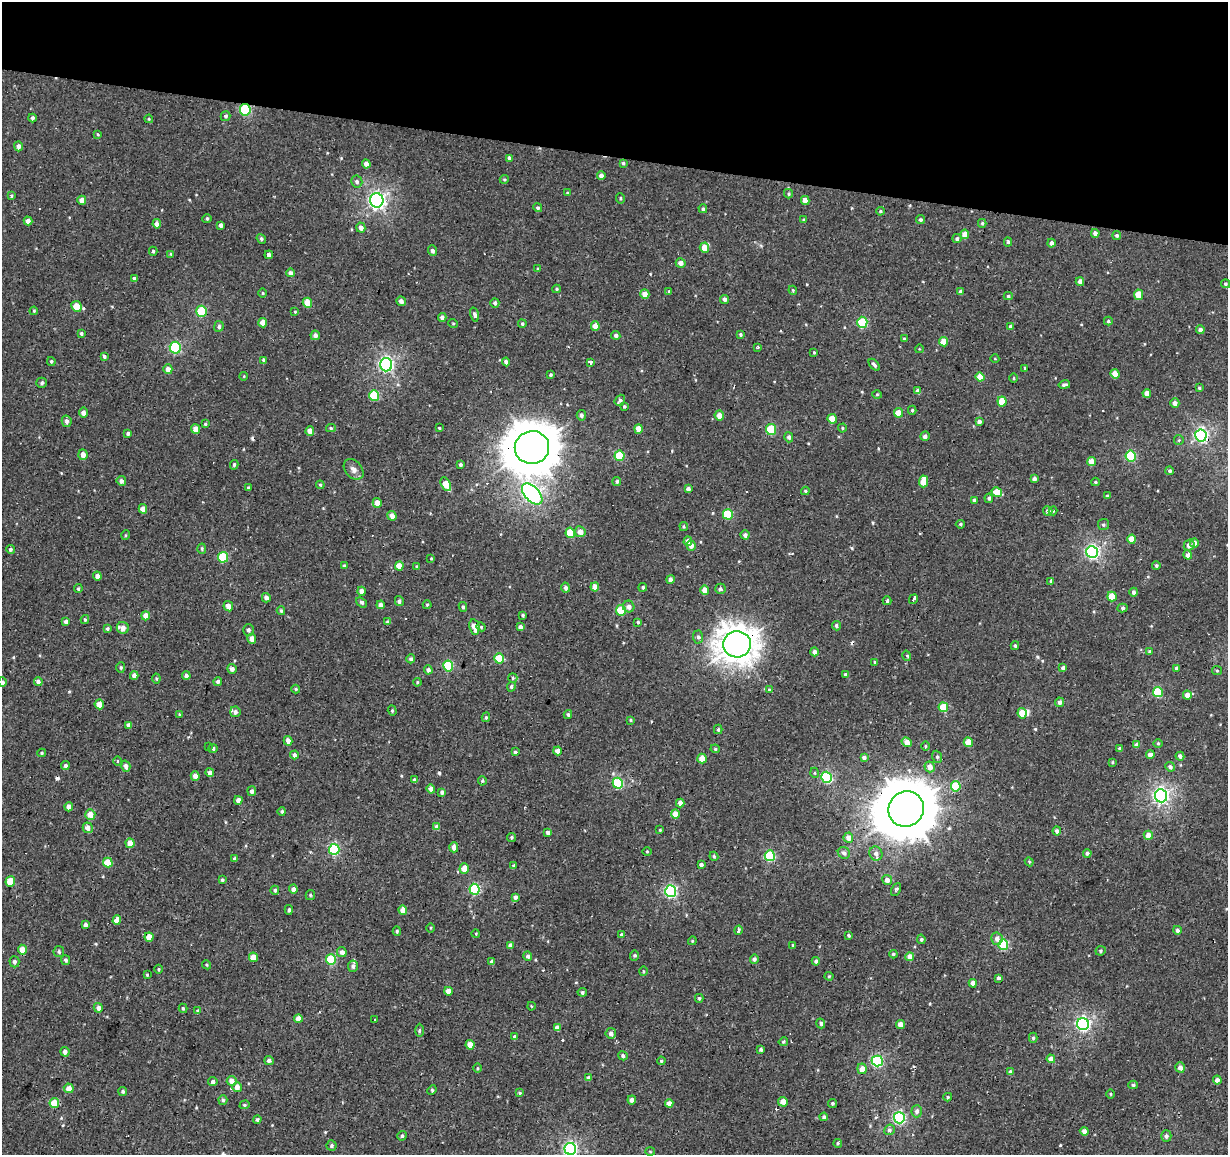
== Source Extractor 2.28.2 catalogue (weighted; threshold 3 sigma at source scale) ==
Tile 2 of 4 x 4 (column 2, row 1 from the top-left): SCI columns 1230-2455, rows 3740-4892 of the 4908 x 5112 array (HDU 1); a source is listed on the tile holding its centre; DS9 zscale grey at full resolution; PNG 1230 x 1157 px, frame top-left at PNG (2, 2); each listed source drawn as its Kron ellipse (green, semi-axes under 4 px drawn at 4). Shown black and unused: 14% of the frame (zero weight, under 2 of 3 exposures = <1% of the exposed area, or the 3 px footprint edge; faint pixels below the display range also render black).
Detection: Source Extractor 2.28.2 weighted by HDU 2 'WHT'; one run over the whole footprint, this tile lists its part. Background 0.00309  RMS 0.0034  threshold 0.0154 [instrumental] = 3 sigma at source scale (4.5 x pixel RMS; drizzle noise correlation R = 1.50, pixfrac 1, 0.0396/0.0396 arcsec/px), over >= 5 px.
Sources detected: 456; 1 inside a brighter object's white glare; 9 cosmic-ray / hot-pixel residue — neither listed nor drawn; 2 inside a brighter listed object's ellipse — not listed separately; the other 444 listed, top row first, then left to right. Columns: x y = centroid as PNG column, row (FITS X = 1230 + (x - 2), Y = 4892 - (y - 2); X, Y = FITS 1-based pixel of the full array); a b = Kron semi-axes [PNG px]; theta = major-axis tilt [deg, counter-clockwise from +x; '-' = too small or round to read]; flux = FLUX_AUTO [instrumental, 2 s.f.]
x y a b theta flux
245 110 6 5 - 24
226 116 5 5 - 0.71
32 118 4 3 - 0.67
149 119 4 4 - 0.31
98 134 4 3 - 0.35
18 146 5 4 - 1
509 158 4 3 - 0.74
623 163 3 3 - 0.52
366 164 4 4 - 1.8
601 176 4 4 - 1.4
504 179 4 4 - 0.42
357 181 6 5 - 0.87
567 193 4 3 - 0.35
788 194 5 4 - 0.47
12 196 4 3 - 0.41
620 198 5 3 - 0.42
82 200 4 4 - 2.2
377 200 7 6 - 91
805 200 5 4 - 2.7
538 208 5 4 - 0.58
703 209 4 4 - 0.58
880 211 4 3 - 0.41
207 219 4 4 - 0.45
804 220 3 3 - 0.51
921 220 4 4 - 0.65
28 221 4 4 - 1.5
982 223 4 4 - 0.53
157 224 4 4 - 1.8
221 225 4 4 - 1.1
361 228 5 4 - 1.5
1095 233 4 4 - 1.4
965 234 5 4 - 3.8
1117 235 4 4 - 0.77
261 239 5 4 - 0.59
957 239 4 4 - 0.83
1008 242 4 4 - 0.53
1051 243 4 4 - 1.3
704 248 5 4 - 3.6
153 251 4 3 - 0.51
432 251 5 4 - 0.93
171 254 4 4 - 0.43
269 255 4 4 - 2.1
681 263 5 4 - 1.8
538 269 3 3 - 0.48
291 273 4 4 - 1.1
134 278 4 3 - 0.74
1080 282 4 4 - 1.9
1226 284 4 4 - 0.61
557 289 4 4 - 0.44
793 290 4 4 - 0.37
669 291 4 3 - 0.32
961 292 4 4 - 1.4
263 293 4 3 - 0.29
645 294 5 4 - 2.9
1139 295 5 4 - 6.5
1008 296 4 4 - 0.56
725 299 5 4 - 1.2
401 301 5 4 - 1.3
307 303 5 4 - 5.3
495 303 5 4 - 0.78
76 306 5 5 - 5.5
34 311 4 3 - 0.31
202 311 5 5 - 19
295 312 4 4 - 0.36
474 315 7 4 -73 0.97
442 317 4 4 - 1.3
1108 321 4 4 - 0.58
862 322 5 5 - 16
263 323 4 4 - 2.8
453 323 5 3 - 0.31
522 324 4 4 - 0.58
219 326 5 4 - 0.79
595 326 5 4 - 3.3
1010 326 4 4 - 0.64
1200 330 4 4 - 1.3
81 333 4 3 - 0.6
315 335 5 4 - 1.3
616 335 4 4 - 0.95
740 335 4 3 - 0.58
904 339 4 3 - 0.38
944 342 4 4 - 4.7
758 347 3 3 - 1.4
175 348 6 5 - 31
919 349 4 3 - 0.26
814 352 3 2 - 0.31
104 356 4 4 - 0.78
995 359 4 3 - 0.24
264 360 4 3 - 0.8
51 361 4 3 - 0.44
506 362 4 4 - 1.2
591 362 3 3 - 15
386 365 6 6 - 67
874 365 7 3 -49 0.73
1025 368 3 3 - 0.49
168 369 5 4 - 2.1
1115 374 5 4 - 4.3
551 375 3 3 - 0.45
244 376 4 3 - 0.24
980 377 4 4 - 4.7
1014 378 4 3 - 0.32
42 383 5 5 - 0.77
1064 385 6 3 12 0.89
1199 388 4 3 - 0.47
918 391 4 4 - 1.6
1147 393 4 4 - 2.2
877 395 5 3 - 0.34
374 396 5 5 - 13
620 400 6 4 52 0.89
1002 401 5 4 - 7.8
1175 403 5 4 - 1.6
624 406 4 4 - 0.46
912 410 4 4 - 0.46
83 413 5 4 - 1.5
898 413 5 4 - 4.1
581 415 5 4 - 0.93
719 415 5 4 - 2.4
832 419 5 4 - 4.9
67 421 5 5 - 1.1
979 422 4 4 - 1.3
205 424 4 4 - 0.41
331 428 5 4 - 0.52
439 428 3 2 - 0.31
842 428 4 4 - 0.38
196 429 5 4 - 2.7
638 429 5 4 - 4.1
771 429 5 5 - 14
310 431 4 4 - 2.8
128 433 4 3 - 0.72
1201 435 6 5 - 62
925 436 5 4 - 1.1
789 437 5 4 - 0.96
1179 440 5 4 - 0.41
532 447 17 16 - 1100
83 455 5 4 - 1.9
619 456 5 5 - 12
1131 456 5 5 - 21
1092 462 4 4 - 4
234 465 5 3 - 0.53
460 465 3 3 - 0.64
354 469 12 8 -49 1.8
1170 471 4 4 - 0.71
1034 479 4 4 - 1
121 481 5 4 - 1.1
617 481 4 4 - 0.64
923 481 6 4 86 4.8
1095 482 4 4 - 0.41
446 484 7 4 -62 5.7
320 485 4 4 - 0.41
248 488 4 3 - 0.41
688 489 4 4 - 1.4
805 491 4 4 - 0.45
997 492 5 4 - 5.4
532 494 13 7 -47 110
1107 496 3 3 - 0.46
989 498 5 4 - 0.56
974 500 4 3 - 0.53
377 503 5 4 - 2.9
143 509 5 4 - 2.4
1048 511 5 4 - 1.1
1053 511 4 4 - 0.45
728 514 5 5 - 11
392 516 5 4 - 2.2
960 524 4 4 - 0.5
1103 525 5 5 - 0.63
684 527 4 3 - 0.4
580 532 5 5 - 2.3
570 533 5 4 - 9.8
126 535 5 3 - 0.3
745 535 4 4 - 1.1
1132 539 4 4 - 4.5
688 541 5 4 - 1.9
1194 543 4 4 - 1.4
1189 545 6 5 - 1.6
691 546 5 4 - 1.9
10 549 4 4 - 0.66
202 549 5 4 - 0.44
1092 552 6 6 - 59
1188 555 4 4 - 2.8
223 557 5 5 - 14
431 558 4 3 - 0.32
1156 565 4 3 - 0.52
345 566 4 4 - 0.8
399 566 4 4 - 3.7
417 566 4 4 - 0.42
97 576 4 4 - 1.5
670 579 4 4 - 1.3
1051 581 4 4 - 0.57
595 587 4 4 - 2.8
643 587 4 4 - 0.56
565 588 5 4 - 1.1
78 589 4 3 - 0.54
720 589 5 5 - 0.74
705 590 5 4 - 3.2
362 591 4 4 - 2
1134 592 4 4 - 1.1
1112 596 5 4 - 6.1
266 598 4 4 - 1.2
913 599 5 3 - 3.7
399 601 5 4 - 0.92
887 601 4 3 - 0.87
362 602 6 4 -36 0.7
381 605 4 4 - 1.3
427 605 4 4 - 0.38
228 606 5 4 - 2
463 607 5 4 - 0.69
629 607 6 5 - 1.6
1122 608 5 4 - 0.66
621 610 5 5 - 11
281 611 4 3 - 0.54
523 615 3 3 - 0.48
146 616 4 4 - 2.5
85 620 4 4 - 0.48
66 622 4 4 - 1.2
387 622 4 4 - 0.58
638 622 4 4 - 0.46
836 626 5 4 - 0.6
474 627 8 5 -80 3.4
481 627 4 4 - 0.38
520 627 4 4 - 1.4
107 628 4 4 - 0.59
123 628 6 6 - 2.5
248 630 6 5 - 0.75
698 637 6 5 - 0.81
252 639 5 4 - 2.1
737 644 14 13 - 440
1015 646 4 3 - 0.57
1149 651 4 3 - 0.34
814 652 4 4 - 1.2
907 656 5 3 - 0.39
499 658 5 5 - 11
411 659 4 4 - 0.92
875 662 4 3 - 0.33
448 666 5 5 - 18
121 668 5 4 - 0.48
1063 668 4 4 - 1.3
1176 668 4 4 - 0.73
232 669 5 4 - 1.3
428 670 4 4 - 1.2
1217 671 5 4 - 0.41
846 674 4 3 - 0.83
134 675 4 4 - 1.6
186 676 4 4 - 1.1
156 678 5 4 - 0.39
513 678 5 4 - 0.39
218 681 4 4 - 0.75
2 682 5 4 - 0.73
38 682 4 4 - 1.3
417 682 4 4 - 0.34
511 687 5 4 - 0.6
296 689 4 4 - 0.39
769 690 4 3 - 0.72
1158 692 5 5 - 14
1187 695 4 4 - 2.4
1059 702 4 4 - 1.2
99 704 5 4 - 3.1
943 707 5 4 - 8.5
392 711 5 4 - 0.48
235 712 5 5 - 1.1
1022 713 5 4 - 4.9
179 714 4 2 - 0.26
568 715 4 3 - 0.54
486 717 5 4 - 0.5
631 720 3 3 - 0.4
129 725 4 4 - 1.6
718 729 4 4 - 0.49
288 741 5 4 - 1.9
907 742 5 4 - 2.7
968 742 5 4 - 5
1158 743 4 3 - 0.39
1137 745 4 4 - 1.7
209 746 3 3 - 0.84
925 746 5 3 - 0.33
213 748 4 4 - 0.81
715 749 5 4 - 0.47
1120 749 4 4 - 0.79
558 751 4 4 - 2.6
515 752 3 3 - 0.57
42 753 4 4 - 0.45
294 755 4 4 - 0.98
1150 755 4 4 - 1.7
1180 756 4 4 - 1.2
937 757 6 5 - 0.61
864 758 4 4 - 1.1
702 759 5 4 - 4
117 761 4 3 - 0.29
1112 762 4 3 - 0.34
65 765 4 4 - 0.81
126 766 6 4 -73 1.3
930 767 5 5 - 2.1
1170 767 5 4 - 1.1
210 773 4 4 - 1.5
815 773 5 3 - 0.31
195 776 5 4 - 1.9
826 777 5 5 - 29
415 780 3 3 - 0.79
482 781 4 4 - 0.4
618 783 5 5 - 22
956 786 5 5 - 11
431 789 4 4 - 2.1
252 791 5 4 - 0.98
442 792 4 3 - 0.95
1161 796 6 6 - 89
238 800 4 4 - 2.1
680 803 4 4 - 2.2
69 807 4 4 - 2.5
906 809 18 17 - 1800
282 811 4 4 - 0.59
675 814 4 4 - 3.6
90 815 5 5 - 4.2
437 827 4 4 - 1.7
88 828 5 5 - 1.8
660 830 3 3 - 0.31
1057 831 4 4 - 1.4
548 833 4 3 - 1.1
1148 835 4 4 - 2.7
512 837 4 4 - 0.52
848 838 5 5 - 2.1
130 843 5 4 - 3.9
454 847 5 4 - 2.1
334 849 5 5 - 29
647 851 4 3 - 0.27
844 853 6 5 - 0.97
876 853 7 6 - 1.4
1087 853 4 3 - 0.86
714 856 4 4 - 0.45
770 856 5 5 - 21
235 859 4 3 - 0.94
1029 862 4 4 - 0.34
108 863 5 4 - 6.6
701 864 4 3 - 0.83
514 866 4 4 - 0.47
464 868 5 4 - 3.4
222 880 4 3 - 0.67
887 880 5 5 - 1.7
10 881 5 5 - 7.5
293 889 4 4 - 1.5
474 889 5 5 - 23
896 889 7 4 63 0.5
275 890 4 4 - 0.54
671 891 6 5 - 47
310 895 5 4 - 0.39
515 897 4 4 - 0.96
289 910 5 4 - 0.68
403 910 4 4 - 3.5
117 920 4 4 - 3.8
85 925 4 4 - 1.2
431 928 5 3 - 0.29
739 930 5 3 - 6
1177 930 4 4 - 0.95
397 931 5 3 - 0.54
476 934 4 3 - 0.27
621 935 4 4 - 0.53
849 935 4 3 - 0.48
149 937 4 4 - 3.7
921 939 4 3 - 0.62
997 939 6 5 - 1.7
692 941 4 3 - 0.29
510 945 4 4 - 1
793 945 3 3 - 0.41
1003 945 5 5 - 17
22 950 5 4 - 3.3
1101 951 5 5 - 0.54
59 952 5 5 - 0.67
342 952 5 4 - 1.4
893 954 4 4 - 0.53
634 955 5 4 - 0.54
528 956 5 4 - 0.96
253 957 5 4 - 3.7
910 957 4 4 - 2.9
754 959 5 4 - 0.83
66 960 5 4 - 0.72
331 960 5 5 - 18
816 961 4 4 - 1
14 962 5 5 - 0.85
492 962 4 4 - 1.1
207 965 5 3 - 0.37
353 966 6 5 - 0.95
159 969 4 3 - 0.35
643 971 5 3 - 0.35
147 975 4 3 - 0.45
829 976 4 4 - 0.34
998 978 3 3 - 6.3
973 983 4 4 - 2.6
448 991 4 4 - 2.8
582 992 5 4 - 0.59
699 998 4 4 - 0.49
531 1006 4 2 - 0.32
98 1008 5 4 - 1.5
183 1008 5 3 - 0.51
198 1011 4 4 - 0.58
298 1019 4 4 - 2.9
374 1020 2 2 - 0.3
821 1023 5 4 - 0.68
901 1024 4 4 - 3
1083 1024 6 6 - 68
557 1028 4 4 - 2.1
419 1030 7 3 89 0.48
611 1033 5 5 - 1.4
515 1037 4 4 - 1
1033 1038 5 4 - 0.48
783 1042 5 4 - 0.62
470 1045 4 4 - 3.9
761 1049 4 3 - 0.73
65 1052 5 4 - 1.3
623 1056 5 4 - 0.83
1051 1059 4 4 - 2.7
269 1061 4 4 - 1
661 1061 4 4 - 0.45
877 1061 5 5 - 37
1180 1067 5 5 - 1.8
478 1068 5 3 - 0.39
862 1069 5 4 - 2.9
1010 1072 4 4 - 0.96
588 1078 4 4 - 1.3
1217 1080 4 4 - 1.2
232 1081 5 5 - 2.4
213 1082 4 4 - 0.99
1133 1085 4 3 - 0.75
237 1087 5 5 - 2
69 1088 5 5 - 2.8
432 1090 5 4 - 0.49
123 1091 4 4 - 0.7
520 1093 4 3 - 0.4
1111 1094 5 3 - 0.35
948 1097 4 4 - 0.38
223 1100 5 4 - 0.73
632 1100 4 4 - 1.5
783 1102 5 5 - 2.7
54 1103 5 5 - 6.4
669 1103 4 4 - 2.3
832 1103 4 3 - 0.53
245 1105 5 4 - 0.49
917 1111 6 5 - 1.1
824 1117 4 3 - 0.74
899 1118 5 5 - 45
257 1119 4 4 - 0.73
889 1130 5 5 - 1.1
1084 1131 4 4 - 1.7
402 1136 5 4 - 0.67
1166 1136 5 5 - 0.86
838 1143 4 4 - 0.5
332 1146 5 5 - 0.6
570 1149 6 6 - 61
650 1152 5 3 - 0.34
Overlapping masked pixels (flux is a lower limit): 8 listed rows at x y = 245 110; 1201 435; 532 447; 737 644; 906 809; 464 868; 117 920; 783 1102
Isophote crosses this tile's border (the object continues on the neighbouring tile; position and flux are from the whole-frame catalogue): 2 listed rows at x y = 2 682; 570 1149